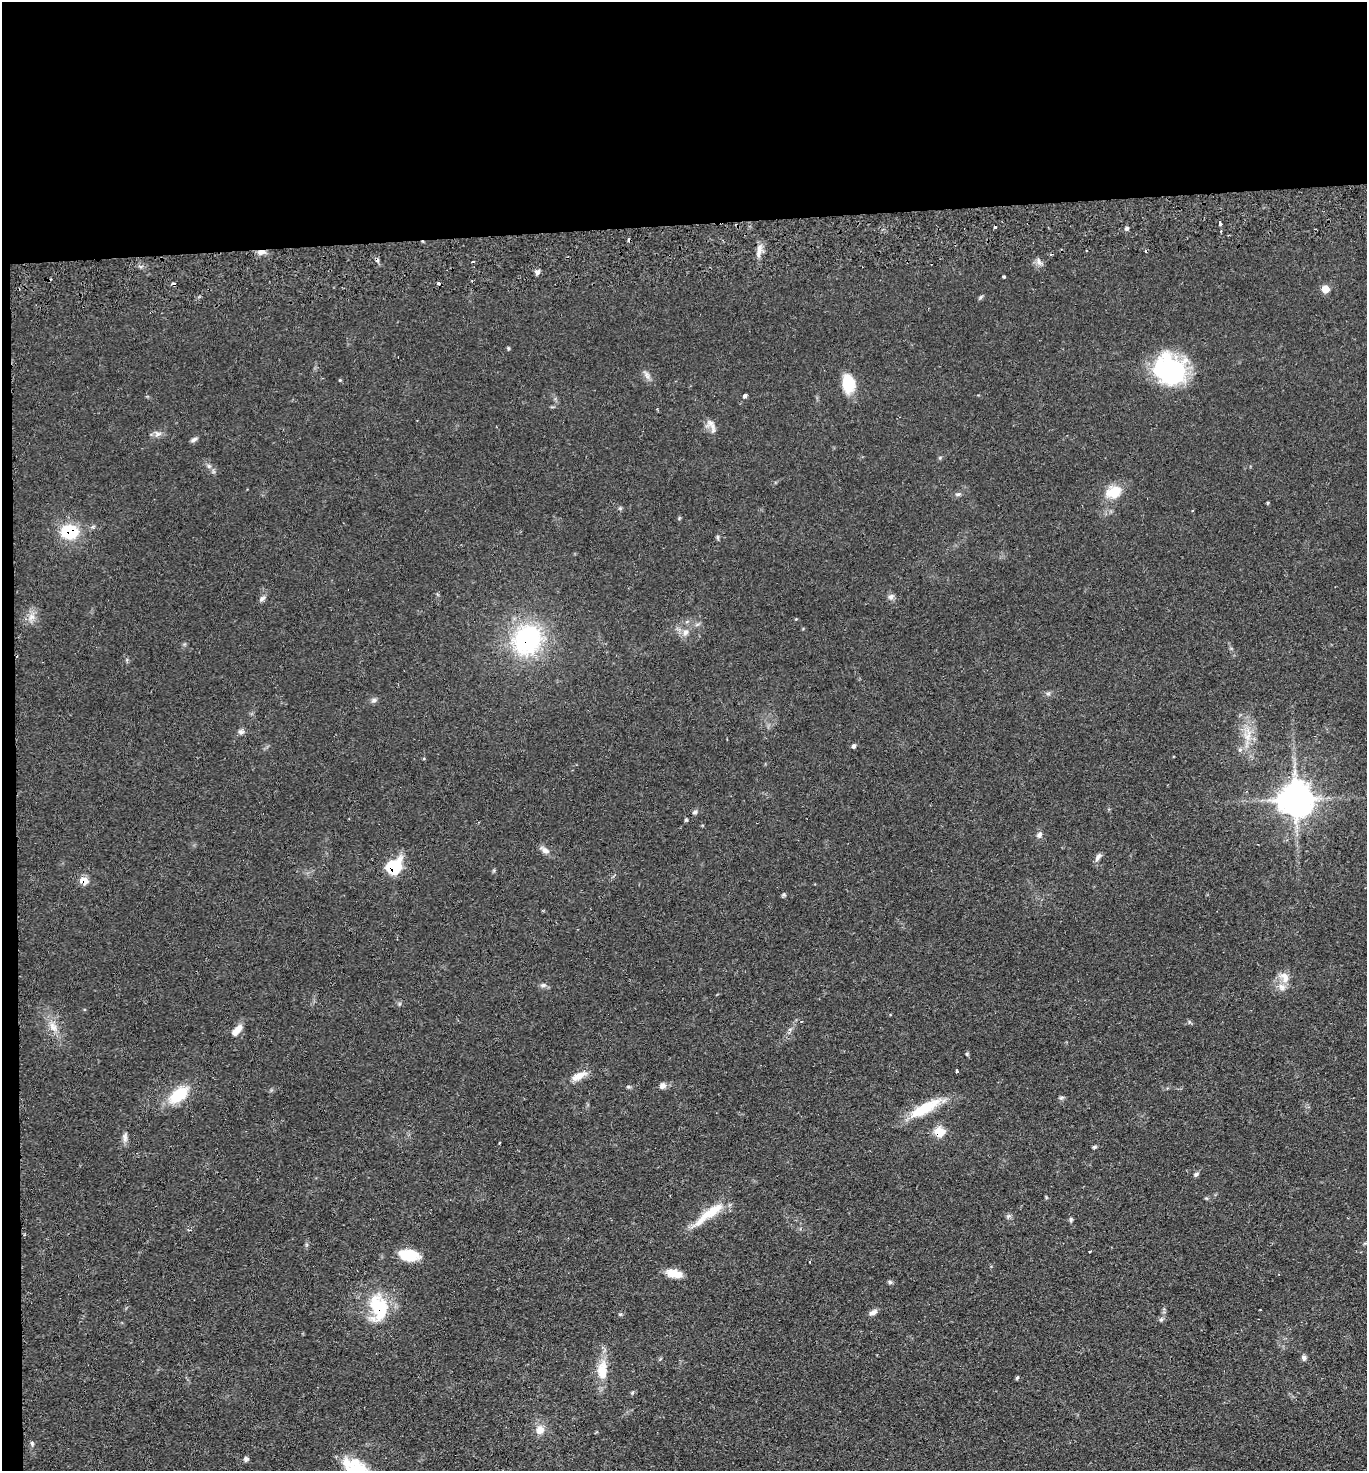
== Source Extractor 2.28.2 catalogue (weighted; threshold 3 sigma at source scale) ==
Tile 1 of 3 x 3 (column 1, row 1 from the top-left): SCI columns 124-1488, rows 2991-4459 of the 4380 x 4515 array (HDU 1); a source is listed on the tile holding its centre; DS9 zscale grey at full resolution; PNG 1369 x 1473 px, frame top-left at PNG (2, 2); no overlay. Shown black and unused: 16% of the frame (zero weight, under 2 of 3 exposures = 3% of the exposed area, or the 3 px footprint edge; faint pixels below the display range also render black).
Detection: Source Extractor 2.28.2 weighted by HDU 2 'WHT'; one run over the whole footprint, this tile lists its part. Background 0.0543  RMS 0.0061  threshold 0.0275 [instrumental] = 3 sigma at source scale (4.5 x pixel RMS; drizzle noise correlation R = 1.50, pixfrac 1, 0.05/0.05 arcsec/px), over >= 5 px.
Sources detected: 89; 7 cosmic-ray / hot-pixel residue — not listed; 2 inside a brighter listed object's ellipse — not listed separately; the other 80 listed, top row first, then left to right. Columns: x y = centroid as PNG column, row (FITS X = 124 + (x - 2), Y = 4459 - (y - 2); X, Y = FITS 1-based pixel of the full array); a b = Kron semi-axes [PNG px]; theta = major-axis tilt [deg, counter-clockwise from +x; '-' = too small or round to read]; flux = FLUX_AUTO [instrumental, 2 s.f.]
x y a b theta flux
1220 223 4 3 - 4.5
1127 228 5 4 - 1.4
759 250 20 6 83 4.4
261 252 9 6 7 3.3
473 262 3 3 - 1.5
1039 262 11 6 -65 2.5
538 272 7 6 - 1.7
1004 277 3 3 - 0.83
438 283 3 3 - 5.6
1326 289 6 5 - 11
981 297 7 4 70 0.93
508 348 5 4 - 0.78
1170 370 30 25 -31 87
647 375 13 6 -61 2.6
848 383 19 12 -82 19
745 396 5 3 - 2.1
711 425 19 9 -60 4.5
157 434 10 8 3 2.8
194 439 9 5 32 1.7
209 466 7 4 -34 1.5
1114 492 19 14 21 13
958 494 8 5 9 1.5
1267 503 5 3 - 0.56
69 532 19 16 -4 25
718 537 8 4 -82 0.91
891 597 8 7 - 2.1
262 598 10 6 34 1.8
31 617 11 9 53 4.3
685 632 9 8 - 3.2
527 640 31 27 55 82
1048 694 7 4 0 1.2
374 700 8 6 15 1.7
241 732 8 7 - 1.9
1248 735 22 11 82 11
854 746 5 5 - 1.4
1296 799 11 11 - 1000
695 812 7 5 17 1.3
686 820 5 4 - 0.71
1039 835 8 6 61 2.2
545 850 15 7 -36 3.3
1098 857 11 6 58 2.3
394 867 9 8 - 51
84 880 8 6 -45 8.5
784 895 5 5 - 1.1
1285 977 16 10 -59 6.1
543 985 9 6 9 1.7
53 1027 17 8 -59 6.3
237 1030 16 7 48 6.2
967 1054 5 5 - 0.77
957 1071 3 3 - 1.2
578 1076 22 8 28 7.2
662 1085 8 7 - 2.7
628 1087 7 4 -8 0.92
178 1095 24 13 40 22
1061 1098 7 5 17 1.2
925 1108 46 12 28 22
939 1132 6 6 - 24
125 1137 13 6 -87 2.6
1094 1147 6 4 16 0.91
1196 1174 7 5 30 1.4
714 1210 29 12 41 14
1008 1216 8 5 25 1.3
1071 1220 6 5 - 1.1
1090 1251 3 3 - 0.76
409 1255 19 10 -6 21
810 1262 3 2 - 0.94
674 1273 20 9 -14 8.2
890 1282 6 6 - 1.1
379 1308 39 23 -87 31
1260 1310 3 2 - 0.39
873 1312 11 6 27 2.7
620 1314 6 3 -17 0.73
1161 1319 6 5 - 1.2
1304 1358 7 6 - 2
602 1371 28 13 89 14
1017 1378 5 3 - 0.86
632 1393 5 4 - 0.89
540 1430 12 11 - 6
32 1443 7 4 -64 1.1
246 1459 7 6 - 1.4
Overlapping masked pixels (flux is a lower limit): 7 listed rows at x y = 261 252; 69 532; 527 640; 394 867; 84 880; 939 1132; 379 1308
Unlisted compact peaks at least as high as the median listed source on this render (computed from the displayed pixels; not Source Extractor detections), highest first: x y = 340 380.